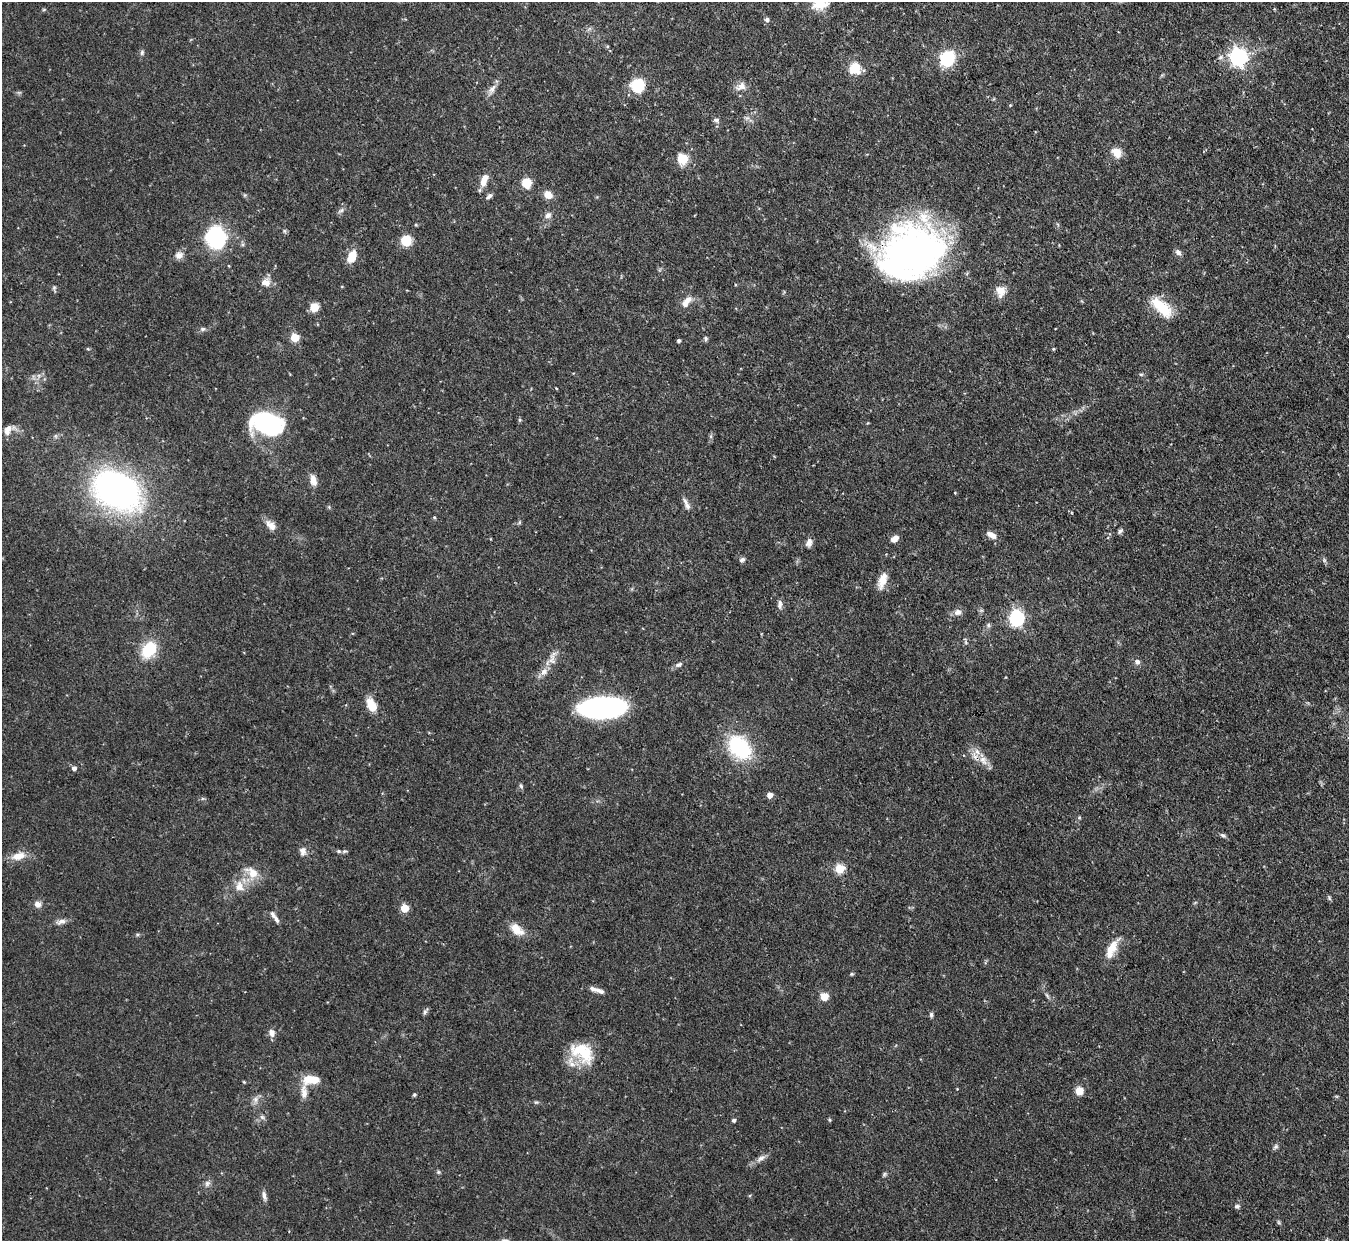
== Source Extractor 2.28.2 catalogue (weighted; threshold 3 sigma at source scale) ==
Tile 10 of 4 x 4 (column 2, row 3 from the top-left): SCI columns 1350-2696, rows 1385-2623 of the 5393 x 5373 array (HDU 1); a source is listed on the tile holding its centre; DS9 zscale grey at full resolution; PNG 1351 x 1243 px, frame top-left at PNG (2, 2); no overlay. Shown black and unused: <1% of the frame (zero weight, under 3 of 4 exposures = <1% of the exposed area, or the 3 px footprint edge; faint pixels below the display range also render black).
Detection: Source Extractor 2.28.2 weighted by HDU 2 'WHT'; one run over the whole footprint, this tile lists its part. Background 0.0909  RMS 0.0046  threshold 0.0206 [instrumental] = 3 sigma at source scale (4.5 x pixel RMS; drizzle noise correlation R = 1.50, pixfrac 1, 0.05/0.05 arcsec/px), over >= 5 px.
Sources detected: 130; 1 inside a brighter object's white glare — not listed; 8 inside a brighter listed object's ellipse — not listed separately; the other 121 listed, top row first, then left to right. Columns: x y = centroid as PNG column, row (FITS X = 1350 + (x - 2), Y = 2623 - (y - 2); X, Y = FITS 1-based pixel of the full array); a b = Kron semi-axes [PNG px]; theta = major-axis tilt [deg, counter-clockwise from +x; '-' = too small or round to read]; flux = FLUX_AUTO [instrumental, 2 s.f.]
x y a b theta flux
820 3 21 15 7 9.5
44 9 6 3 19 0.5
767 20 5 5 - 1.2
607 46 5 4 - 0.54
142 52 7 5 87 1
1221 57 9 6 31 1.7
1238 57 7 7 - 180
947 58 10 8 54 39
855 68 9 9 - 14
637 85 8 8 - 31
741 86 15 9 25 3.4
492 89 16 7 56 3
1010 105 4 3 - 0.45
747 118 7 4 18 1
716 120 7 5 -11 1.2
1117 153 12 10 -45 5.3
683 159 7 7 - 14
484 180 16 8 70 5.3
526 183 7 6 - 13
245 195 6 4 -90 0.59
548 195 7 6 - 7.2
489 196 9 5 37 1.5
341 211 10 5 40 1.3
548 215 9 7 35 2.2
284 231 6 4 -71 0.71
216 238 16 14 -71 62
406 241 7 7 - 16
911 252 66 52 25 200
1178 252 9 7 -45 1.7
179 255 12 10 19 2.8
352 256 13 8 65 7.8
266 282 13 11 12 3.7
735 285 4 3 - 0.4
54 288 8 5 -80 0.9
1000 291 16 13 -81 4.9
685 303 10 9 - 2.8
314 307 6 6 - 10
1162 307 25 11 -42 17
203 329 7 5 15 1.1
295 338 5 5 - 15
706 338 6 5 - 0.89
679 341 4 3 - 0.97
88 349 5 3 - 0.48
1053 349 4 4 - 0.52
1141 374 6 4 -1 0.68
556 388 3 2 - 0.36
520 420 5 4 - 0.65
265 422 29 20 -9 60
8 430 18 10 48 3.9
313 480 15 8 -75 3.8
117 491 48 33 -26 160
955 493 4 3 - 0.34
686 504 18 6 -65 2.5
434 517 4 4 - 0.54
519 522 6 4 89 0.64
271 525 16 9 -42 3.9
1120 531 7 5 44 1.3
991 535 11 6 -32 3.5
895 538 9 6 37 3.2
809 543 10 7 60 2.4
742 560 7 5 33 1.4
1324 560 6 5 - 0.87
882 581 20 9 73 5.6
780 604 12 6 89 1.8
958 612 10 8 3 2.5
1017 618 7 6 - 88
988 625 6 5 - 0.98
149 650 25 17 54 14
552 658 23 10 78 4.9
1137 662 8 7 - 1.7
679 665 11 6 24 1.6
371 705 17 10 -63 7.2
602 708 35 15 3 130
739 747 27 19 -49 37
983 760 15 9 -58 4.4
74 768 5 4 - 1.8
521 786 7 5 -65 0.99
770 795 5 5 - 3.9
1079 817 5 5 - 0.58
1223 835 8 5 -35 1.1
303 851 12 7 -85 2.5
338 851 6 4 -14 0.87
344 851 6 5 - 0.81
18 856 19 9 15 6
839 869 5 5 - 23
252 873 19 13 -45 8
239 886 16 13 -77 5.9
1329 898 6 4 -71 0.73
38 904 9 8 - 2.5
405 908 5 5 - 15
273 915 11 6 -56 1.6
61 922 14 7 14 2.4
517 929 20 11 -39 6.1
1113 948 27 11 66 7.2
851 974 5 4 - 0.6
599 991 16 5 -24 2.5
1047 995 8 4 -54 1
824 997 7 7 - 5.8
425 1012 7 5 69 1.1
931 1015 6 5 - 1
271 1033 9 7 -76 2.8
582 1052 31 20 -35 19
311 1080 21 10 1 8.7
244 1082 4 3 - 0.44
957 1089 3 3 - 0.31
1079 1091 7 7 - 5.7
304 1092 22 9 -88 4.5
414 1095 5 4 - 0.63
255 1100 10 7 79 2.2
536 1102 6 5 - 0.71
262 1117 7 6 - 1.2
733 1120 4 4 - 1.2
830 1120 5 4 - 0.58
1276 1147 8 6 52 1.1
761 1158 15 7 37 2.8
438 1172 5 5 - 0.69
884 1174 7 5 69 0.78
207 1183 8 7 - 1.7
264 1196 13 5 -76 1.9
1237 1206 7 5 11 1.1
1278 1222 7 4 -89 0.65
Overlapping masked pixels (flux is a lower limit): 1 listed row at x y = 911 252
Isophote crosses this tile's border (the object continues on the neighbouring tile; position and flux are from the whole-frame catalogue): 1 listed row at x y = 820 3